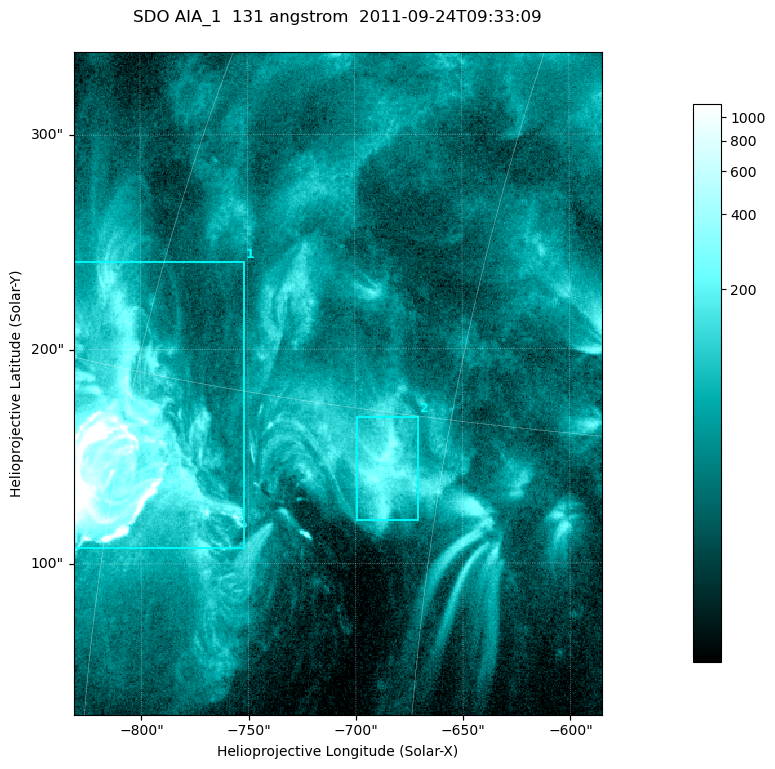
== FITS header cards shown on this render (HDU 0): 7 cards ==
TELESCOP= 'SDO     '           /
INSTRUME= 'AIA_1   '           /
WAVELNTH=                  131 /
WAVEUNIT= 'angstrom'           /
DATE-OBS= '2011-09-24T09:33:09.62' /
CTYPE1  = 'HPLN-TAN'           /
CTYPE2  = 'HPLT-TAN'           /

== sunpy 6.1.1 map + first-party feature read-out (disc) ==
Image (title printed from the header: SDO AIA_1  131 angstrom  2011-09-24T09:33:09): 410 x 514 px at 0.601 arcsec/px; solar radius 956 arcsec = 1592 px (partial field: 2.6% of the solar disc is inside the frame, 100% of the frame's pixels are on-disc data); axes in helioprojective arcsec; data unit not stated in the header (colour bar unlabelled)
Pointing: header CRPIX1/2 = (2043.14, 2045.51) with CRVAL1/2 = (0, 0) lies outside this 410 x 514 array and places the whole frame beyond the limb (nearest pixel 1.41 R_sun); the SolarSoft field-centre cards XCEN/YCEN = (-708.1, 184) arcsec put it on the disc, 1317 arcsec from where CRPIX/CRVAL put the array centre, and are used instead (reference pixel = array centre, CRVAL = XCEN/YCEN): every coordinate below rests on XCEN/YCEN
Orientation: roll -0.139 deg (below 1 deg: not rotated)
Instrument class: DISC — disc imager (sunpy class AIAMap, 131 A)
Bright regions (active regions / flare kernels): reference = the on-disc median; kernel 3 px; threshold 5 sigma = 125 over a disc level ~37.7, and >= 1.15x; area >= 210 px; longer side >= 5 px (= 3 arcsec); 2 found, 2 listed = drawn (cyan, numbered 1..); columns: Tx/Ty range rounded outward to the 2 arcsec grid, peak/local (2 s.f.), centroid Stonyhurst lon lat
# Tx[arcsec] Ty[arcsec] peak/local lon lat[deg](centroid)
1 -832..-752 106..242 144 -60 +13
2 -700..-670 120..170 10 -47 +13